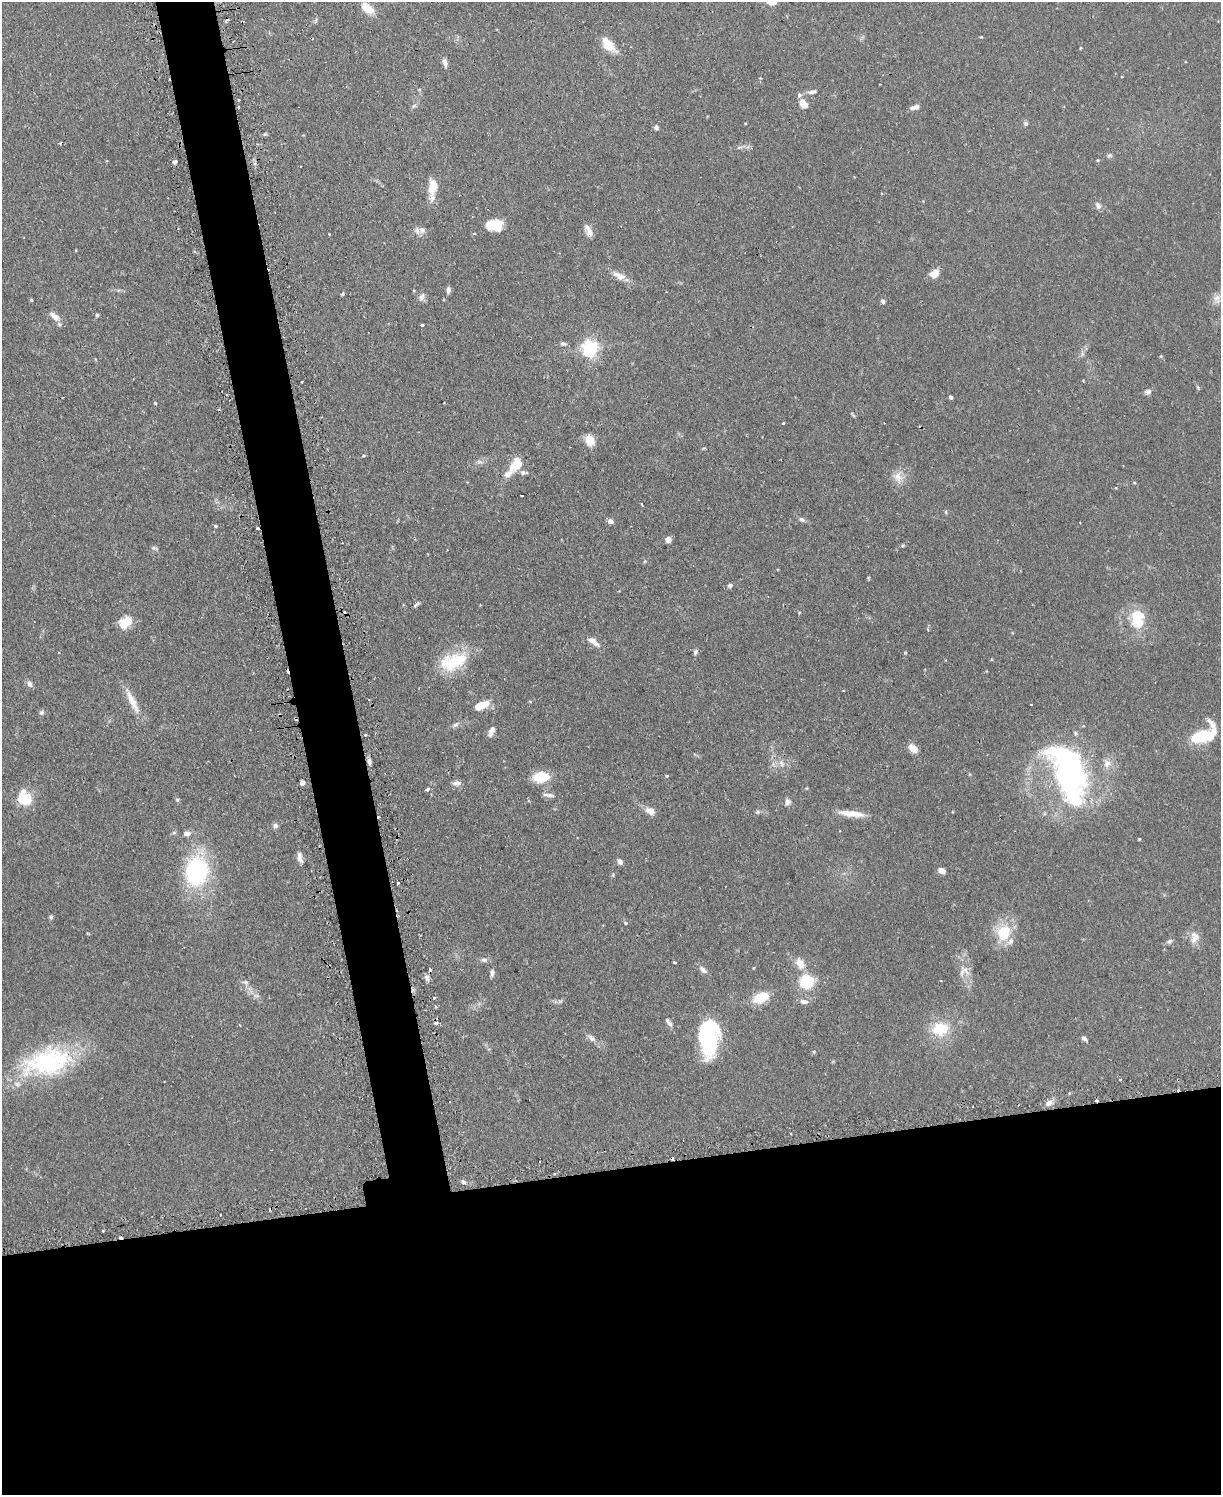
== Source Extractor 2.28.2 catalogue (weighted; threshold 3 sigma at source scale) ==
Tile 11 of 4 x 3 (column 3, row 3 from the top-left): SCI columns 2470-3688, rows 159-1651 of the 4939 x 4911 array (HDU 1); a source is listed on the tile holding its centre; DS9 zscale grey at full resolution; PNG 1223 x 1497 px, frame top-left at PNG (2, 2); no overlay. Shown black and unused: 26% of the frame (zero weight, under 2 of 3 exposures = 4% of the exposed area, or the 3 px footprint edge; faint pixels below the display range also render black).
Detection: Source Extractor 2.28.2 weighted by HDU 2 'WHT'; one run over the whole footprint, this tile lists its part. Background 0.0811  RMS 0.0052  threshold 0.0233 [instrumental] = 3 sigma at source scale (4.5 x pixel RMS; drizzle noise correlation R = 1.50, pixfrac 1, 0.05/0.05 arcsec/px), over >= 5 px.
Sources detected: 157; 1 inside a brighter object's white glare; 18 cosmic-ray / hot-pixel residue — not listed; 10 inside a brighter listed object's ellipse — not listed separately; the other 128 listed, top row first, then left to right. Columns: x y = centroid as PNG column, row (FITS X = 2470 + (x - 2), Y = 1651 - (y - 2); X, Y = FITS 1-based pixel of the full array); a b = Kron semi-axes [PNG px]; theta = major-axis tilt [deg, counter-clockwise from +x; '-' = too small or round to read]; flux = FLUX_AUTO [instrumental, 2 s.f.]
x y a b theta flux
367 8 17 10 -40 7
608 44 17 9 -49 9.9
1080 48 4 3 - 0.46
445 63 11 6 -78 2.1
812 92 13 5 14 1.8
238 100 3 2 - 1
803 104 10 7 -55 6
916 107 8 6 36 1.6
1026 124 6 6 - 1
656 127 7 6 - 1.2
739 147 9 4 14 1.1
1109 155 7 5 30 0.88
1098 160 5 3 - 0.47
175 162 5 4 - 1
300 166 3 2 - 0.43
434 184 15 8 -68 5.2
432 198 15 8 87 3.2
1098 206 10 7 -62 1.9
495 225 18 12 -4 10
422 230 10 8 -65 2.6
588 230 16 7 -70 3.4
329 234 3 3 - 0.32
934 274 11 9 33 4.4
621 277 12 8 10 3
448 290 7 5 86 1.7
342 294 5 4 - 0.59
421 297 11 7 63 2.2
1217 298 13 9 -82 3
31 300 4 3 - 0.57
883 301 6 4 -62 1.1
97 315 4 4 - 0.89
55 316 18 8 -40 3.9
422 325 4 2 - 0.89
563 344 8 5 -8 1.2
590 348 6 6 - 160
1161 356 4 3 - 0.46
302 382 3 2 - 0.95
1198 388 6 4 -63 0.66
1148 391 8 6 17 1.9
951 397 4 4 - 1.2
155 403 4 4 - 0.53
783 423 3 3 - 1.4
590 440 14 10 -66 5.7
516 465 15 10 56 11
523 473 11 6 0 1.8
898 477 15 12 -70 5.1
522 496 3 2 - 0.43
946 512 6 4 -88 0.63
802 519 8 6 -30 1.3
610 521 6 5 - 2.2
215 526 5 3 - 0.73
257 528 3 3 - 1
668 539 6 5 - 3.1
903 546 5 4 - 0.66
730 585 6 5 - 1.3
416 605 12 3 42 0.98
1138 617 27 18 60 15
125 622 16 11 32 8.5
594 642 18 7 -32 3.7
695 652 7 5 59 1.1
905 653 4 4 - 0.54
991 659 4 3 - 0.41
453 661 38 20 20 22
29 684 9 6 -73 1.9
530 701 5 3 - 0.4
132 702 36 8 -64 7.5
1031 704 3 2 - 0.37
481 705 17 7 22 9.3
41 713 7 6 - 1
455 724 10 5 41 1.4
1083 726 4 3 - 0.57
490 734 9 8 - 1.9
1203 736 29 13 15 18
913 748 10 7 -43 5.1
369 762 7 6 - 1.6
781 763 10 6 -76 2
1107 764 11 10 - 3.8
1069 775 55 30 -67 160
667 776 4 4 - 0.54
541 777 12 8 5 19
302 783 4 4 - 3.6
456 783 13 6 5 2
427 789 4 3 - 1.9
550 795 13 6 -6 2.1
24 798 16 14 -51 15
177 800 5 4 - 0.7
787 802 9 7 66 2
650 811 13 9 -29 3.7
758 812 6 5 - 0.81
850 813 30 8 -8 7.3
379 817 2 2 - 0.91
275 826 6 6 - 1.5
187 833 10 7 8 2.2
1139 839 3 3 - 0.43
300 857 13 5 -78 2.5
620 862 6 5 - 1.9
196 871 24 19 86 64
941 871 7 5 -24 3.2
613 875 6 3 90 0.59
398 883 2 2 - 0.48
51 917 6 5 - 0.91
625 923 5 3 - 0.51
1004 933 21 17 76 17
1195 937 16 12 83 4.8
1169 942 7 6 - 1.3
484 960 9 6 -5 1.6
674 962 3 3 - 0.87
800 963 16 10 -56 5.3
703 970 12 6 -44 2.3
966 970 18 7 -53 4.4
492 973 8 5 83 1.6
427 978 10 5 -79 1.6
806 981 9 8 - 30
246 982 8 6 -41 1.5
761 997 15 9 24 14
434 998 3 3 - 0.94
804 1002 11 6 -9 2.2
436 1023 4 3 - 2.3
670 1024 9 6 -53 1.5
940 1029 21 15 9 15
708 1036 37 19 87 54
592 1038 13 6 -41 2.4
1084 1038 8 5 -40 1.2
48 1062 62 33 13 66
1120 1079 3 2 - 0.53
1178 1080 3 2 - 0.48
1049 1103 8 7 - 2.7
464 1182 7 5 -31 1.2
Overlapping masked pixels (flux is a lower limit): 3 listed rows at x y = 257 528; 379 817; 1178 1080